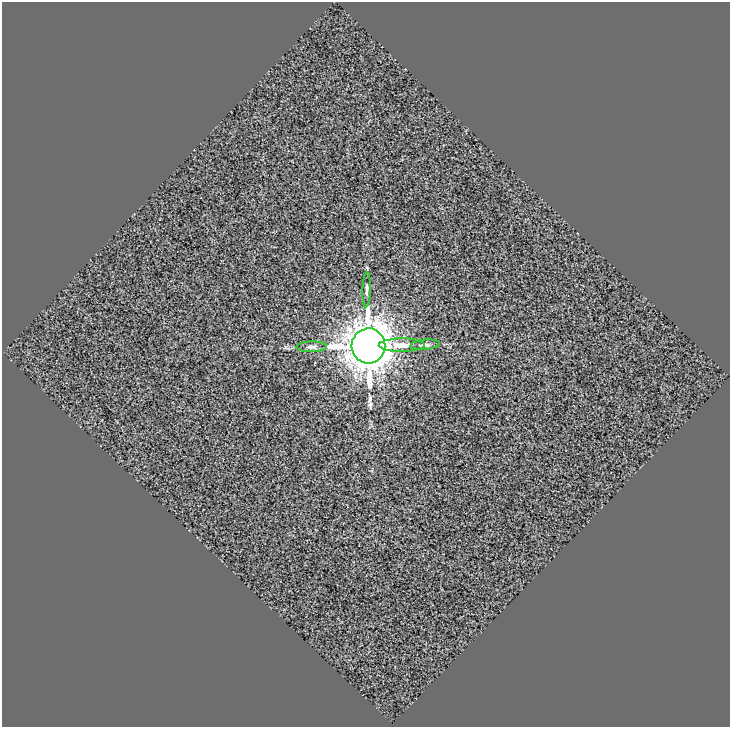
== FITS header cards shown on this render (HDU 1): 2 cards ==
NAXIS1  =                  728
NAXIS2  =                  725

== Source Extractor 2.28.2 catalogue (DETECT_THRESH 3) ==
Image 728 x 725 px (HDU 1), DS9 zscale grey, 1 PNG px = 1 image px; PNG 732 x 729 px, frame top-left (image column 1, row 725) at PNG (2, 2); each listed source drawn as its Kron ellipse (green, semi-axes under 4 px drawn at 4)
Background 0.824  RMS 15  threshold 46.4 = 3 sigma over >= 5 px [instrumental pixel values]
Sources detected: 5; all 5 listed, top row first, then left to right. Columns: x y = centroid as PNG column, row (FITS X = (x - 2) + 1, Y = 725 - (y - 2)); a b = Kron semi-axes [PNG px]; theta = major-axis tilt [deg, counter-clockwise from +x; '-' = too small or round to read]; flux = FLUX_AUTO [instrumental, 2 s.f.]
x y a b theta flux
367 290 17 4 88 3.0e+03
402 345 23 6 1 1.4e+04
425 345 15 5 5 3.6e+03
368 346 17 17 - 3.3e+06
312 347 15 5 1 3.7e+03